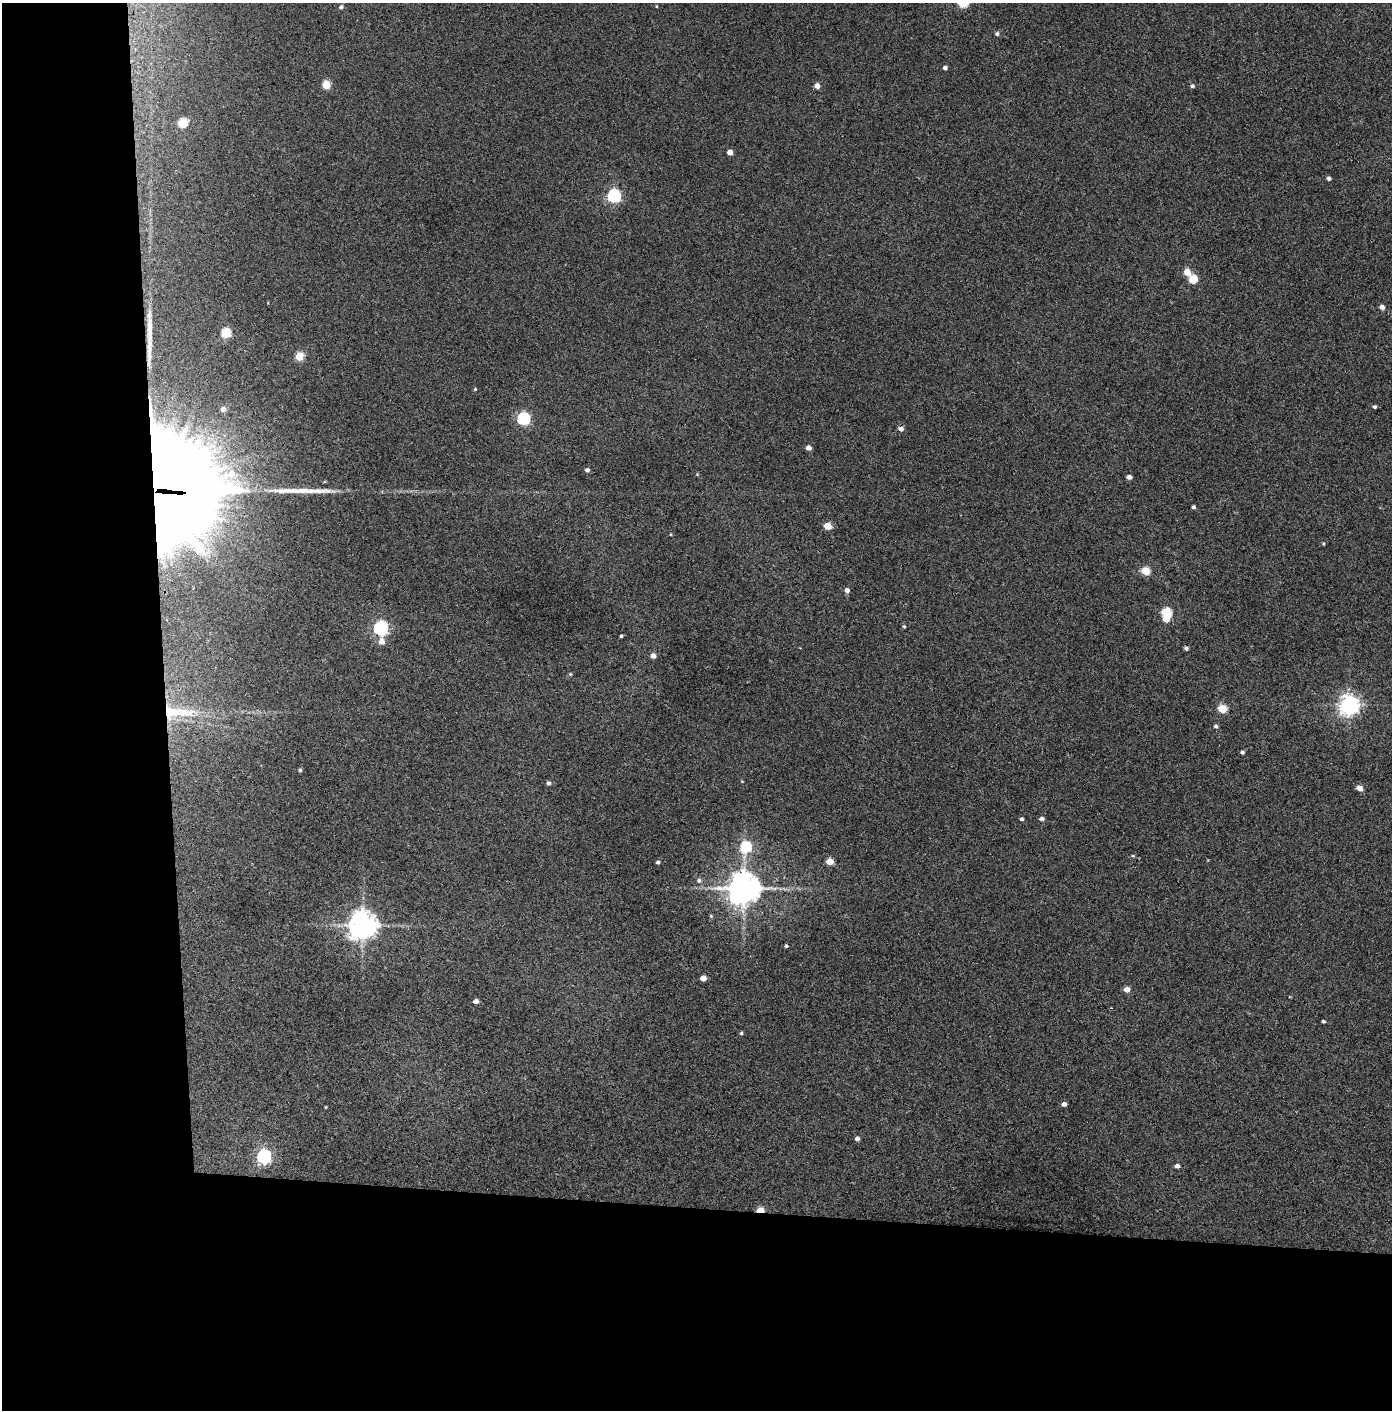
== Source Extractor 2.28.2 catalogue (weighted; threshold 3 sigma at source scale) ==
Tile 7 of 3 x 3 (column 1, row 3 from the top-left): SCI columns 74-1463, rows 5-1412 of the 4314 x 4236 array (HDU 1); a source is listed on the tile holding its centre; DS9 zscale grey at full resolution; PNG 1394 x 1412 px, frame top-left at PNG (2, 3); no overlay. Shown black and unused: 24% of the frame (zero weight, under 3 of 4 exposures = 6% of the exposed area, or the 3 px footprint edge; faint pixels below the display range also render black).
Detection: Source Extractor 2.28.2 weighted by HDU 2 'WHT'; one run over the whole footprint, this tile lists its part. Background 0.0738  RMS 0.0052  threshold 0.0235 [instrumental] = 3 sigma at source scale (4.5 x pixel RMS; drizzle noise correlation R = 1.50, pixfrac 1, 0.05/0.05 arcsec/px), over >= 5 px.
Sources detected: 77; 1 cosmic-ray / hot-pixel residue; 2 long thin detections or spike segments (spike, bleed or trail) — not listed; the other 74 listed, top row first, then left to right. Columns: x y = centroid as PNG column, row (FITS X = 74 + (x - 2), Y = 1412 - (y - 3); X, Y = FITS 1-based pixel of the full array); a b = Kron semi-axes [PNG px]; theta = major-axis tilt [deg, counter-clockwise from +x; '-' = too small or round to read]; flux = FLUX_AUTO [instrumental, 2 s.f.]
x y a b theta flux
963 3 6 5 - 32
656 6 4 3 - 0.39
341 7 5 4 - 1.3
997 34 5 5 - 1.2
945 68 4 4 - 1.6
326 85 5 5 - 17
817 86 5 4 - 3.6
1192 86 5 5 - 1.1
182 123 5 5 - 24
730 152 4 4 - 4.6
1329 178 4 4 - 1.6
614 196 6 6 - 93
1187 272 5 5 - 7.6
1193 279 7 5 35 17
268 303 4 2 - 0.34
1382 307 5 4 - 2.9
226 333 5 5 - 31
299 356 5 5 - 17
475 389 4 4 - 0.54
1375 407 4 4 - 0.95
223 409 5 5 - 2.6
523 419 6 6 - 70
901 429 5 5 - 2.8
808 448 4 4 - 3.1
587 470 4 4 - 1.6
697 474 4 4 - 0.5
1129 477 4 4 - 3.2
165 490 54 50 -38 4500
1193 507 4 3 - 1.2
827 526 5 5 - 12
671 534 4 3 - 0.5
1323 543 5 3 - 0.58
1145 571 5 5 - 20
847 590 5 5 - 2.2
1166 613 6 5 - 31
1166 619 5 4 - 5.8
904 626 4 3 - 0.67
380 628 6 6 - 120
621 636 3 3 - 0.84
381 641 6 5 - 4.1
1186 648 4 4 - 1.5
653 656 5 4 - 3.2
570 674 5 4 - 0.59
1349 705 7 7 - 320
1222 709 5 5 - 20
176 712 51 15 -1 31
1216 726 5 4 - 1.3
1242 752 4 4 - 0.99
300 770 4 4 - 0.77
742 781 4 4 - 0.39
548 783 5 5 - 1.2
1360 788 5 4 - 5
1022 819 4 4 - 1
1042 819 5 4 - 1.9
745 847 6 6 - 46
1133 856 5 3 - 0.54
830 861 5 4 - 9.1
658 862 4 4 - 1.2
699 881 6 6 - 1.4
743 888 9 9 - 1100
711 916 5 4 - 0.67
362 925 9 8 - 760
786 946 4 3 - 0.77
703 978 5 4 - 5
1127 989 5 4 - 5.4
476 1001 4 4 - 2.5
1323 1021 3 3 - 0.9
741 1033 4 4 - 0.72
1064 1104 4 4 - 2.4
326 1107 4 3 - 0.39
857 1139 4 4 - 2.1
264 1157 6 6 - 120
1177 1166 4 4 - 2.4
760 1210 6 4 3 13
Overlapping masked pixels (flux is a lower limit): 4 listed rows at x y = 901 429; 165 490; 176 712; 760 1210
Isophote crosses this tile's border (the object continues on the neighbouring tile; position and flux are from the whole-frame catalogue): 1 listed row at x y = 963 3